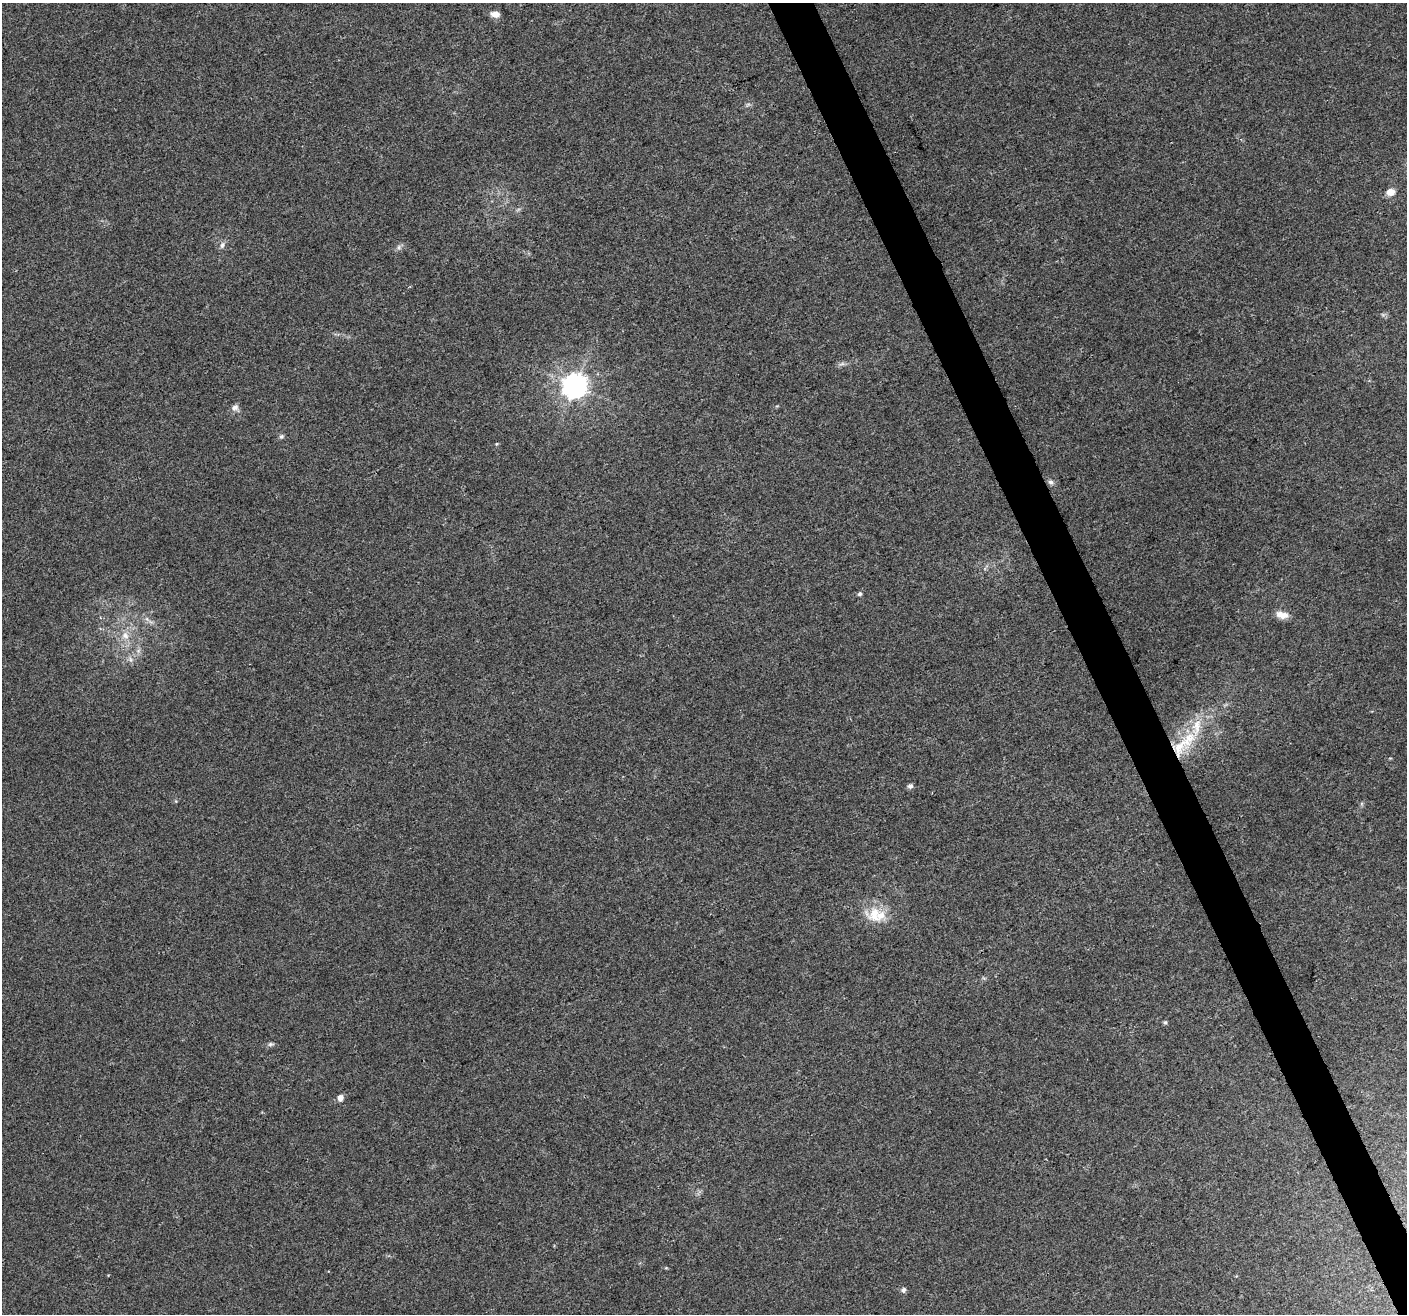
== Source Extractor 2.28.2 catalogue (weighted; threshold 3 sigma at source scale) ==
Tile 6 of 4 x 4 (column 2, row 2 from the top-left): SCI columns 1406-2810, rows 2713-4024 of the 5624 x 5482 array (HDU 1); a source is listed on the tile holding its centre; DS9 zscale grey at full resolution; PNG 1409 x 1316 px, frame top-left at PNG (2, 3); no overlay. Shown black and unused: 3% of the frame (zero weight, under 3 of 4 exposures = <1% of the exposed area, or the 3 px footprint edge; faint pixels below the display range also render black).
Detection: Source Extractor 2.28.2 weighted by HDU 2 'WHT'; one run over the whole footprint, this tile lists its part. Background 0.0295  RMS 0.0046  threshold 0.0208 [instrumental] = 3 sigma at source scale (4.5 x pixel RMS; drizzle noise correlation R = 1.50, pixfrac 1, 0.0396/0.0396 arcsec/px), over >= 5 px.
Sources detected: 24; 2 inside a brighter listed object's ellipse — not listed separately; the other 22 listed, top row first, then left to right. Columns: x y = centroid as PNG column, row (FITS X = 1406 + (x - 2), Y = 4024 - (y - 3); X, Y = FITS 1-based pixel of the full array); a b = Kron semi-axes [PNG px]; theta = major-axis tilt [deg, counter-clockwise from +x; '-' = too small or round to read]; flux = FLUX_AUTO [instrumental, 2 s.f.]
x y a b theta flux
495 14 10 6 -12 3.3
748 104 7 4 19 0.82
1390 192 6 5 - 7.1
222 245 9 6 63 1.6
399 247 7 4 89 0.98
842 364 10 4 13 1.2
575 386 8 8 - 450
235 407 10 8 19 1.9
281 436 7 5 48 0.94
496 444 5 4 - 0.51
1050 482 7 6 - 1.3
860 594 6 5 - 0.88
1282 615 17 8 -12 3.9
125 636 11 9 -51 3.9
130 660 8 4 -72 1.1
1179 747 34 19 47 23
910 786 6 6 - 1.5
875 914 26 23 -5 13
1165 1022 6 5 - 0.7
271 1044 9 5 10 1
340 1098 6 5 - 3.5
903 1290 6 6 - 1.4
Overlapping masked pixels (flux is a lower limit): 1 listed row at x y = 1179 747